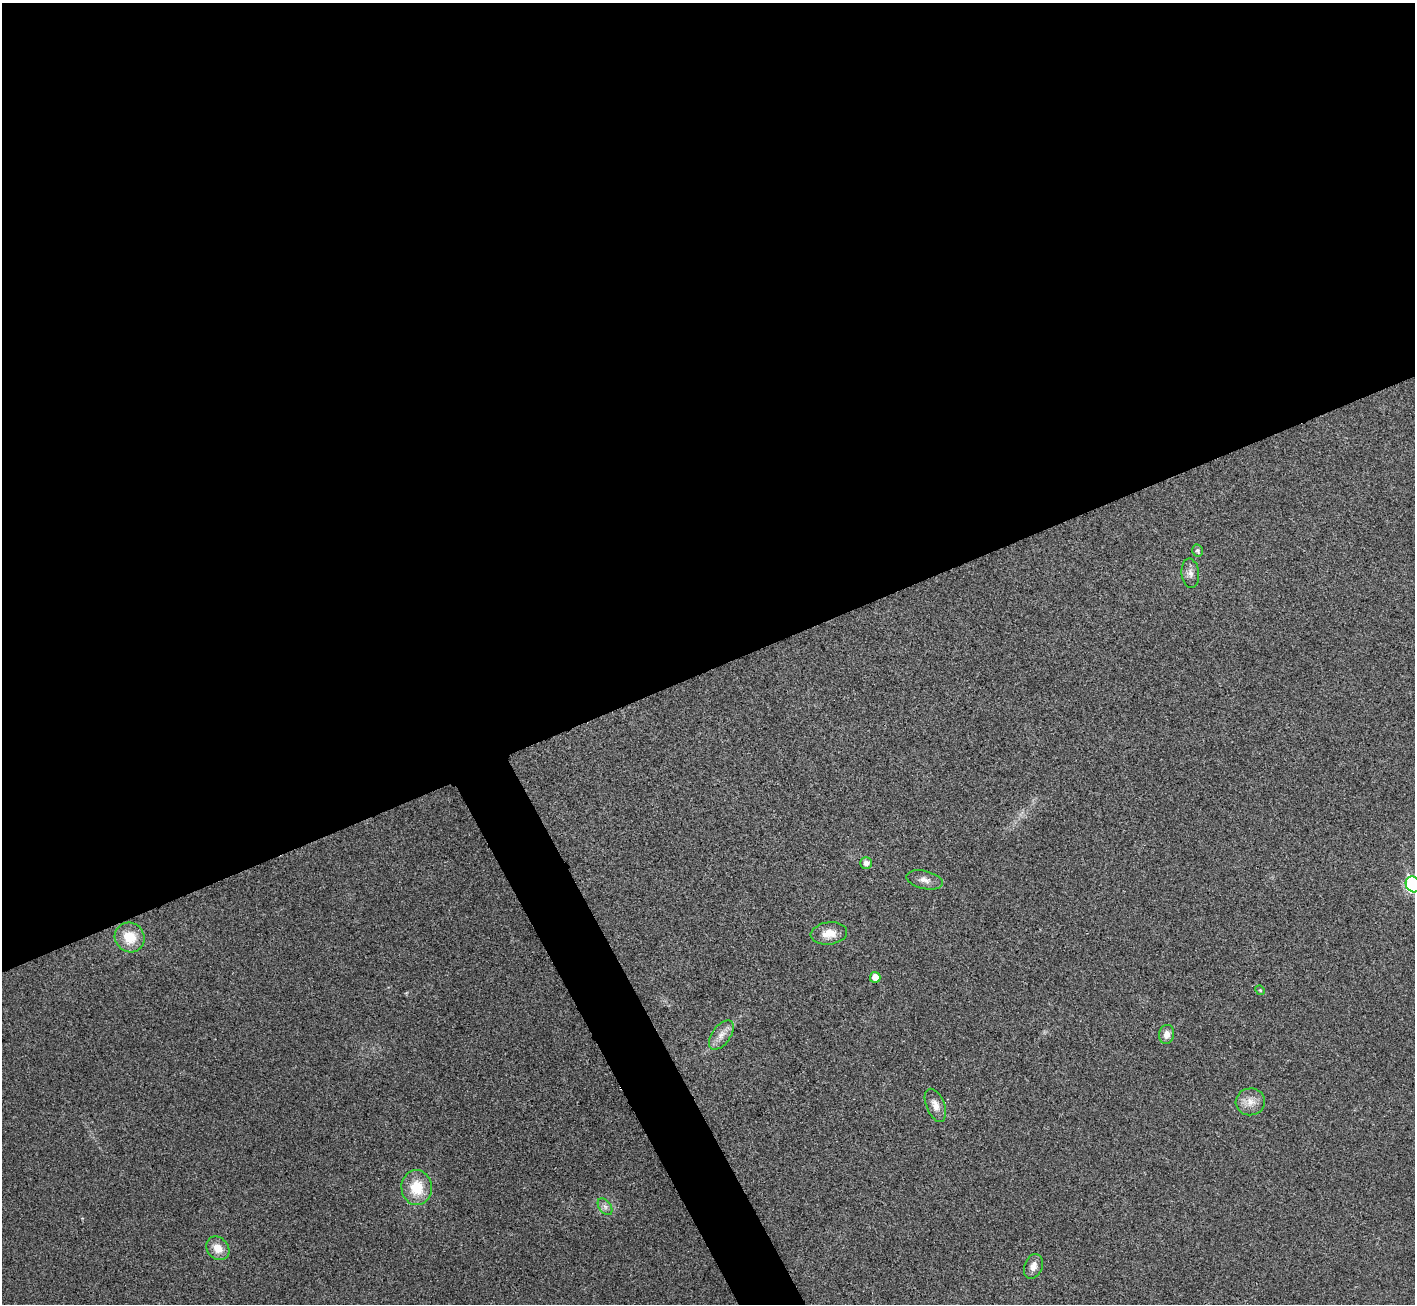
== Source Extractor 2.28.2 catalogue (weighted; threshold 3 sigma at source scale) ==
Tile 2 of 4 x 4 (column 2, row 1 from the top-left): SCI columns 1420-2832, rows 4064-5365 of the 5667 x 5657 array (HDU 1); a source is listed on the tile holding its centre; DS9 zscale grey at full resolution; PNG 1417 x 1306 px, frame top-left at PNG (2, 3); each listed source drawn as its Kron ellipse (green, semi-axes under 4 px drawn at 4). Shown black and unused: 53% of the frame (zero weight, under 3 of 4 exposures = <1% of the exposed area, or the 3 px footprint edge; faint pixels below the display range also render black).
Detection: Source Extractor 2.28.2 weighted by HDU 2 'WHT'; one run over the whole footprint, this tile lists its part. Background 0.0505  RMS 0.0067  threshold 0.0303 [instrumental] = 3 sigma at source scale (4.5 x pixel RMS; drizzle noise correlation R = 1.50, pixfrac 1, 0.05/0.05 arcsec/px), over >= 5 px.
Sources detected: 17; all 17 listed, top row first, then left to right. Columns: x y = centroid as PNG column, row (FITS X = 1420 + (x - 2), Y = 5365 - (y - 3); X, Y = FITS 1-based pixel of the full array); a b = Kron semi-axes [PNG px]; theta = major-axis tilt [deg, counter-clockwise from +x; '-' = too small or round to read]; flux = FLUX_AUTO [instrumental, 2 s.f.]
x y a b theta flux
1197 551 6 5 - 1.5
1190 573 15 8 -84 4
866 863 6 6 - 3.4
924 880 18 9 -13 4.5
1413 884 8 7 - 100
829 933 18 11 7 8.3
130 937 15 14 - 16
875 977 5 5 - 6.7
1260 990 5 4 - 0.78
1167 1034 9 7 80 4.5
721 1035 17 9 54 5.9
1250 1102 15 13 5 7.3
935 1105 17 9 -68 5.8
417 1188 17 15 -85 19
605 1207 9 6 -54 2.4
218 1248 13 10 -48 8.2
1033 1266 13 9 69 4.5
Isophote crosses this tile's border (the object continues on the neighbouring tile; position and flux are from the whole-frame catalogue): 1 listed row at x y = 1413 884